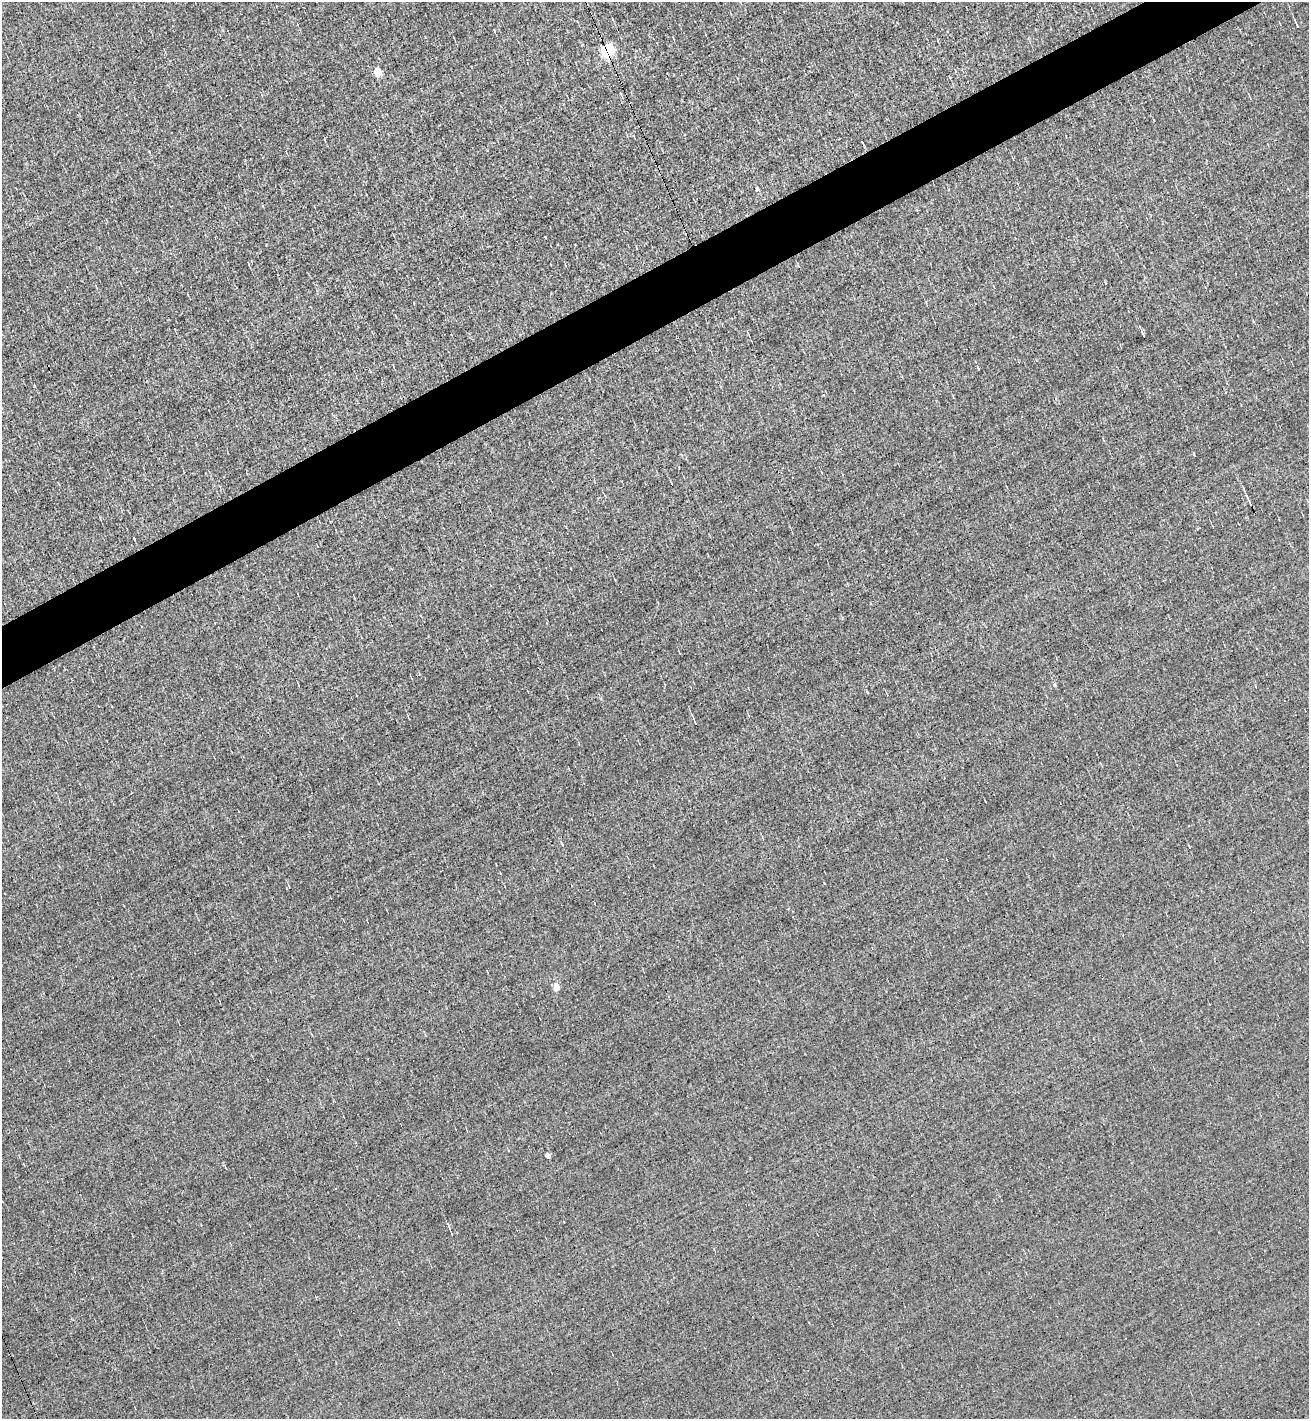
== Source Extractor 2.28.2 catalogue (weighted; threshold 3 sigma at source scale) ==
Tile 10 of 4 x 4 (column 2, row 3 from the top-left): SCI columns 1587-2893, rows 1418-2834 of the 5651 x 5667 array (HDU 1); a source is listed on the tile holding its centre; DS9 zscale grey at full resolution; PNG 1311 x 1421 px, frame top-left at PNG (2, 2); no overlay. Shown black and unused: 4% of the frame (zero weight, under 3 of 5 exposures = <1% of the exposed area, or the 3 px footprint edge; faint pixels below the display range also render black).
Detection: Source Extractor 2.28.2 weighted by HDU 2 'WHT'; one run over the whole footprint, this tile lists its part. Background -0.00605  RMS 0.044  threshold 0.198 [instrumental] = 3 sigma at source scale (4.5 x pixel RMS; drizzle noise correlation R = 1.50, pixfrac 1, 0.05/0.05 arcsec/px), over >= 5 px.
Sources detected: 21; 4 cosmic-ray / hot-pixel residue — not listed; the other 17 listed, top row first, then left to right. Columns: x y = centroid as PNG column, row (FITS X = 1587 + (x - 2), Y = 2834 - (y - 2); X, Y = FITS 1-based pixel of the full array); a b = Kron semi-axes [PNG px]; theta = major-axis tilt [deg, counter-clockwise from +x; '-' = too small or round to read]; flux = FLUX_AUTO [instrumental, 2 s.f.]
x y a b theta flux
1296 24 9 3 -66 7.4
607 50 7 6 - 480
377 71 5 5 - 160
950 77 4 2 - 3.3
862 142 3 3 - 60
757 189 4 4 - 16
545 237 3 2 - 4.3
1143 334 10 3 -68 8
978 369 4 2 - 4
1249 500 13 3 -62 12
134 538 3 2 - 3.4
1054 685 6 4 72 6.2
695 722 10 3 -64 6.8
1189 846 4 2 - 3.4
501 873 3 2 - 4
556 987 5 4 - 110
548 1156 4 4 - 53
Overlapping masked pixels (flux is a lower limit): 1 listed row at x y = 607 50
Unlisted compact peaks at least as high as the median listed source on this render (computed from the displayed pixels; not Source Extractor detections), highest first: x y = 34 386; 867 692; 449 1225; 823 395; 425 37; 824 883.